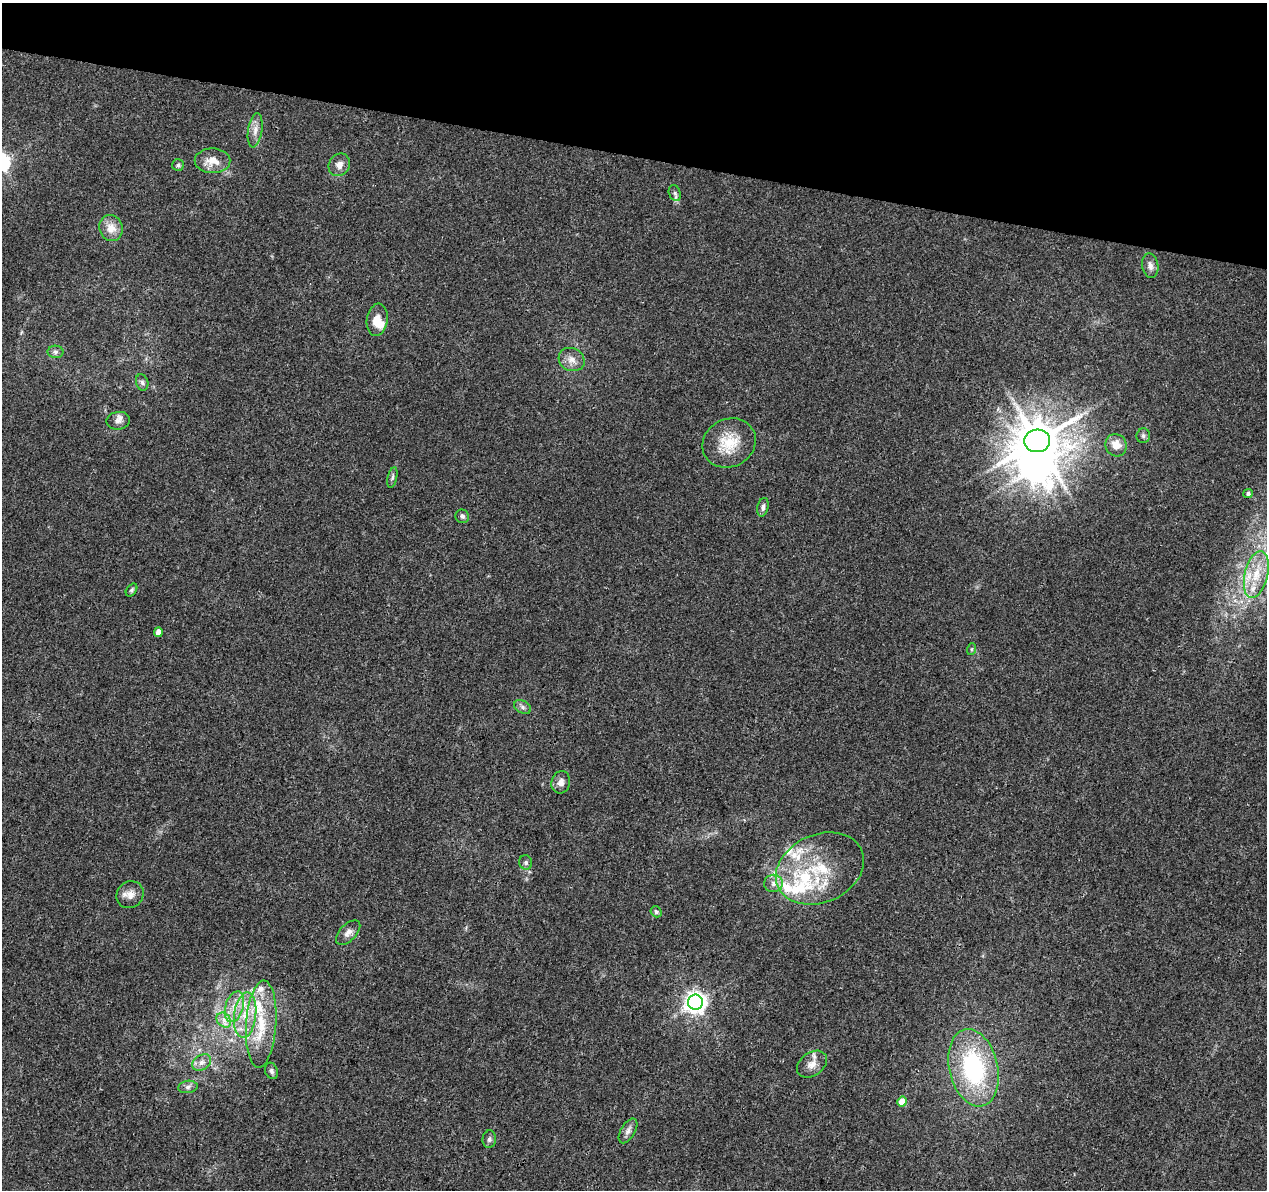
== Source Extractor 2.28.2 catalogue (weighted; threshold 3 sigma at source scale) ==
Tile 2 of 4 x 4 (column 2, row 1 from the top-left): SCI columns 1267-2531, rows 3790-4977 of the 5076 x 5262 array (HDU 1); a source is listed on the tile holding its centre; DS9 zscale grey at full resolution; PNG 1269 x 1192 px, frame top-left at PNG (2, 3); each listed source drawn as its Kron ellipse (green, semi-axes under 4 px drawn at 4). Shown black and unused: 13% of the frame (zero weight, under 3 of 4 exposures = <1% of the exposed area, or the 3 px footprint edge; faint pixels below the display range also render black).
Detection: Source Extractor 2.28.2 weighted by HDU 2 'WHT'; one run over the whole footprint, this tile lists its part. Background 0.0195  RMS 0.0029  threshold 0.0131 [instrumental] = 3 sigma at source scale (4.5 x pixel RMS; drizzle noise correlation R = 1.50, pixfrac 1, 0.0396/0.0396 arcsec/px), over >= 5 px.
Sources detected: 56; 2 inside a brighter object's white glare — neither listed nor drawn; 9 inside a brighter listed object's ellipse — not listed separately; the other 45 listed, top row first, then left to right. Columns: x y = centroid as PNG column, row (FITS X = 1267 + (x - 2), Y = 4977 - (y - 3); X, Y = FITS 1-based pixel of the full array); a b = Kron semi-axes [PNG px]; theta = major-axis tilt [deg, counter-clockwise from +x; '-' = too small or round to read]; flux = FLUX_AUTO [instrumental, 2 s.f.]
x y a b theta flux
255 130 17 7 81 2.1
213 161 18 12 -1 4.1
178 165 6 6 - 0.54
339 165 12 10 57 2
675 193 8 5 -69 0.76
111 228 13 11 -70 3.5
1150 266 12 8 -81 1.5
377 320 16 10 81 3.7
55 352 8 6 -1 0.84
572 359 13 11 -26 2.5
142 382 8 6 -73 0.78
118 421 12 9 8 1.6
1143 436 7 6 - 0.72
1037 441 13 11 4 1200
729 443 27 24 27 9
1116 445 11 10 - 3.7
392 477 10 4 76 0.74
1248 493 5 4 - 0.78
763 507 9 5 76 0.99
462 516 7 6 - 0.81
1256 575 24 11 77 7.2
131 590 7 5 53 0.54
158 632 5 4 - 2
972 649 6 4 71 0.33
523 707 9 6 -28 0.91
561 782 11 9 75 1.7
526 862 7 6 - 0.63
820 869 46 34 24 21
774 883 9 8 - 1.7
130 895 14 13 - 2.6
656 912 6 5 - 0.53
348 933 15 8 45 1.8
696 1002 7 7 - 190
234 1007 16 9 73 3.6
245 1015 23 11 83 6.7
224 1020 8 6 -48 1.5
261 1024 43 15 86 12
202 1062 10 7 32 1.5
812 1064 16 11 36 2.8
973 1068 39 24 -77 34
271 1071 8 6 -68 0.75
188 1087 10 6 8 1
902 1102 5 5 - 4.3
628 1131 14 7 59 1.4
489 1139 8 6 85 0.77